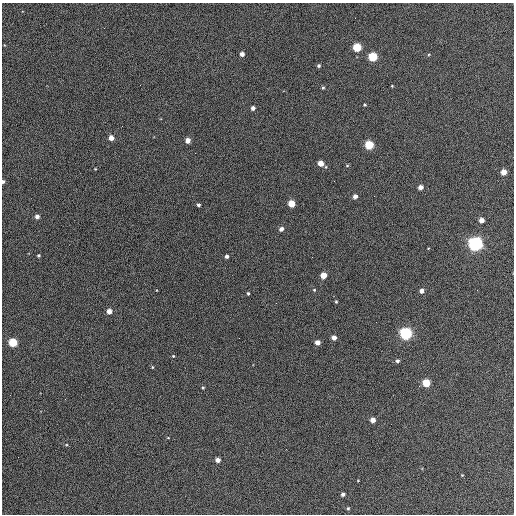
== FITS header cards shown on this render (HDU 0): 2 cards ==
NAXIS1  =                  512 / Axis length
NAXIS2  =                  512 / Axis length

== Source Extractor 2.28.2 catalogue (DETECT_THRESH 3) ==
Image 512 x 512 px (HDU 0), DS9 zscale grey, 1 PNG px = 1 image px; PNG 516 x 516 px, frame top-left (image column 1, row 512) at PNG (2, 3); no overlay
Background 396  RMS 21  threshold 64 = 3 sigma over >= 5 px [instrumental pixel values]
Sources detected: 51; all 51 listed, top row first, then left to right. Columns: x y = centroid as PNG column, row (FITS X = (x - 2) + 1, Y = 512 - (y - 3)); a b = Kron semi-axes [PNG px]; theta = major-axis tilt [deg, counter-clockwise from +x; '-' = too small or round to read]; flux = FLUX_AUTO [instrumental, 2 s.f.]
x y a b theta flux
357 47 5 5 - 75000
242 54 4 4 - 8100
373 57 5 5 - 98000
319 66 4 4 - 2300
392 86 3 3 - 1000
323 88 4 3 - 1900
365 105 4 3 - 1600
253 108 4 4 - 5600
111 138 4 4 - 12000
188 140 4 4 - 11000
369 145 5 5 - 90000
321 163 4 4 - 17000
347 166 5 4 - 1300
326 167 5 3 - 1200
95 169 3 2 - 1100
504 172 4 4 - 20000
3 182 4 3 - 2900
420 187 4 4 - 9900
355 196 4 4 - 7300
291 204 5 5 - 34000
198 205 3 3 - 2700
37 217 4 4 - 5900
481 220 4 4 - 13000
281 229 4 4 - 6400
475 244 6 5 - 650000
38 255 3 3 - 1800
226 256 4 3 - 4200
312 257 2 2 - 860
323 275 4 4 - 28000
314 290 5 4 - 1600
422 291 4 4 - 8400
248 293 4 3 - 1800
336 302 4 3 - 1600
276 303 2 2 - 650
109 311 4 4 - 12000
406 333 5 5 - 380000
334 338 4 4 - 9200
13 342 5 5 - 76000
317 342 4 4 - 12000
173 356 4 3 - 1300
397 361 4 4 - 3200
152 367 5 3 - 1300
426 383 5 4 - 55000
203 388 3 3 - 1600
65 399 2 2 - 630
373 420 4 4 - 14000
168 438 3 2 - 950
218 460 4 4 - 8300
462 475 4 4 - 1000
343 494 4 4 - 4300
348 508 4 4 - 1900
At the frame edge (FLAGS 8, measured only in part): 1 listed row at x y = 3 182